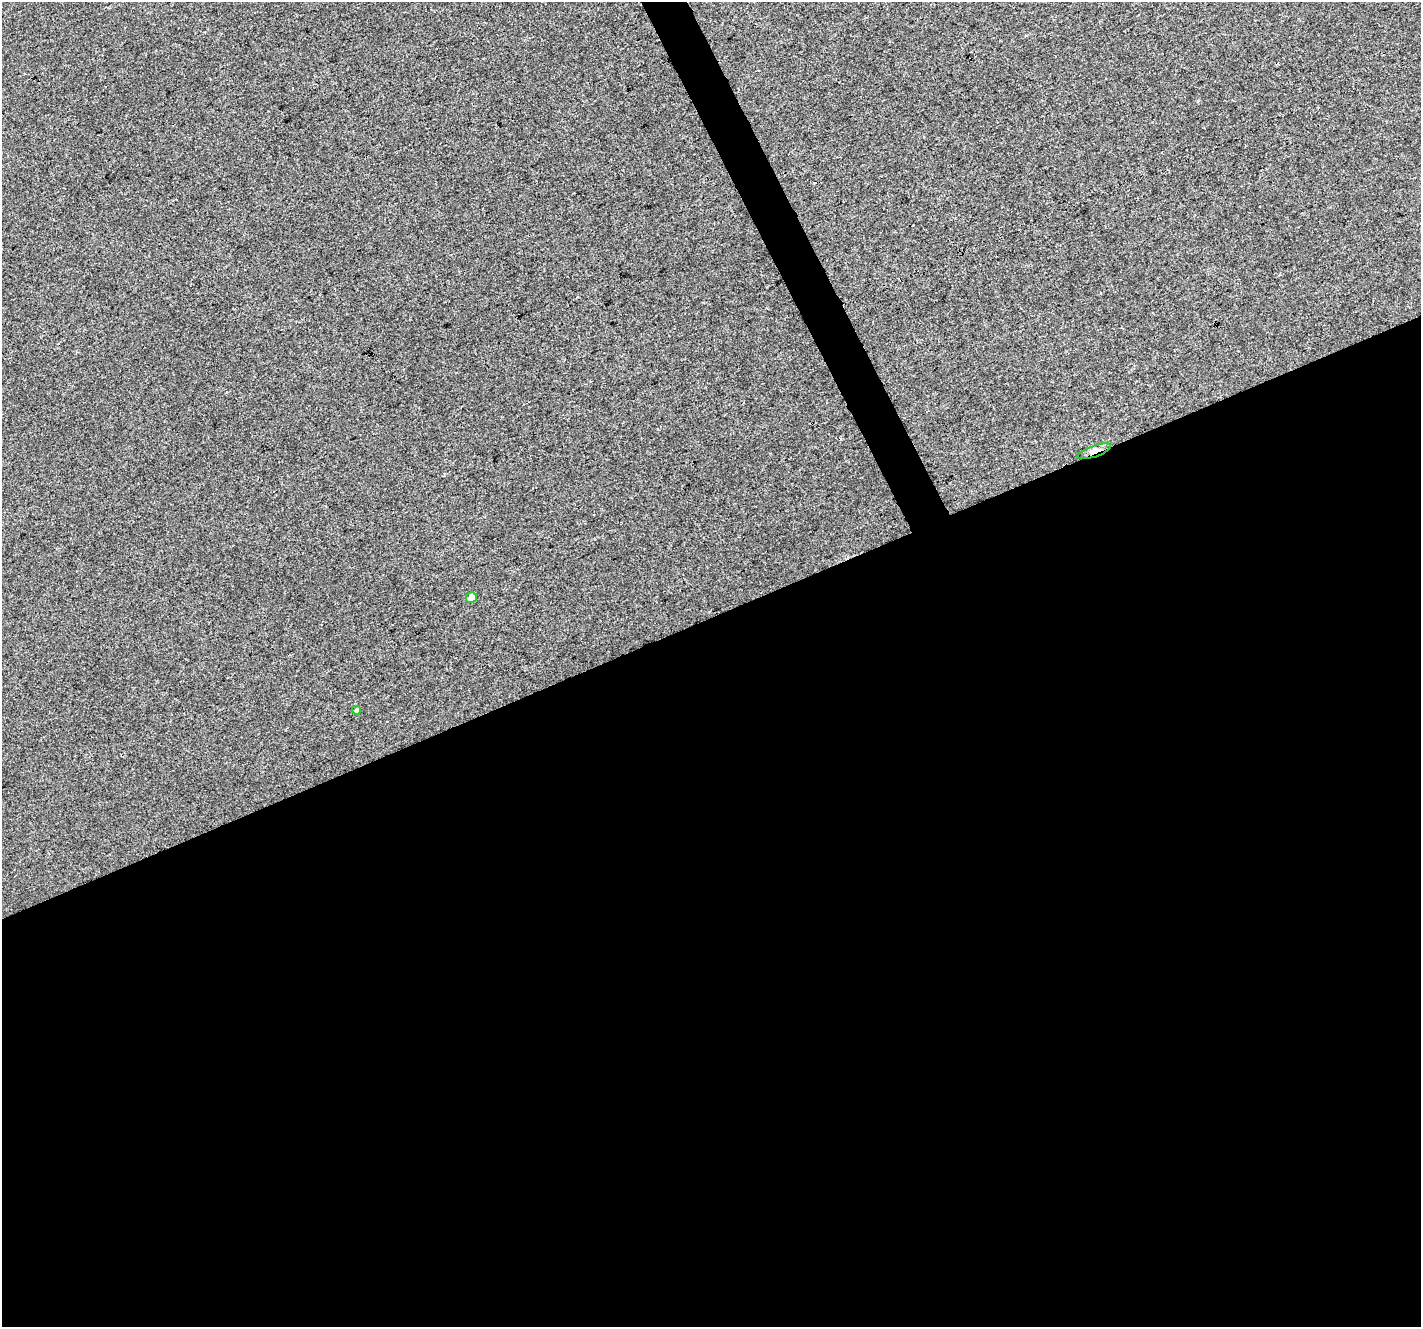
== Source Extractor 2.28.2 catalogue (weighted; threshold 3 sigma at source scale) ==
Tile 15 of 4 x 4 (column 3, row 4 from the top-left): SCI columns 2840-4258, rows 152-1476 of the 5679 x 5544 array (HDU 1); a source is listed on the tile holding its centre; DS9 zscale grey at full resolution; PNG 1423 x 1329 px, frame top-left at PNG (2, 2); each listed source drawn as its Kron ellipse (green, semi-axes under 4 px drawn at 4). Shown black and unused: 55% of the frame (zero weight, under 3 of 4 exposures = <1% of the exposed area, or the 3 px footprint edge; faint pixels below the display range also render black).
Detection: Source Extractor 2.28.2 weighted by HDU 2 'WHT'; one run over the whole footprint, this tile lists its part. Background 0.00276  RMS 0.0037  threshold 0.0166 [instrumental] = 3 sigma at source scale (4.5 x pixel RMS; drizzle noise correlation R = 1.50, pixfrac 1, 0.0396/0.0396 arcsec/px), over >= 5 px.
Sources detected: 4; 1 cosmic-ray / hot-pixel residue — neither listed nor drawn; the other 3 listed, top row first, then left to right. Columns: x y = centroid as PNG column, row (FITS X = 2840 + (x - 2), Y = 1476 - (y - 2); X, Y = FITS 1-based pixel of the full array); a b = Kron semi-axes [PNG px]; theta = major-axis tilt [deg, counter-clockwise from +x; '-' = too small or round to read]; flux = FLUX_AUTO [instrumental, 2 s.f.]
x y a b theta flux
1094 451 17 5 19 2.1
471 598 5 5 - 1.9
356 710 4 4 - 0.66
Overlapping masked pixels (flux is a lower limit): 1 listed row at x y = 1094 451